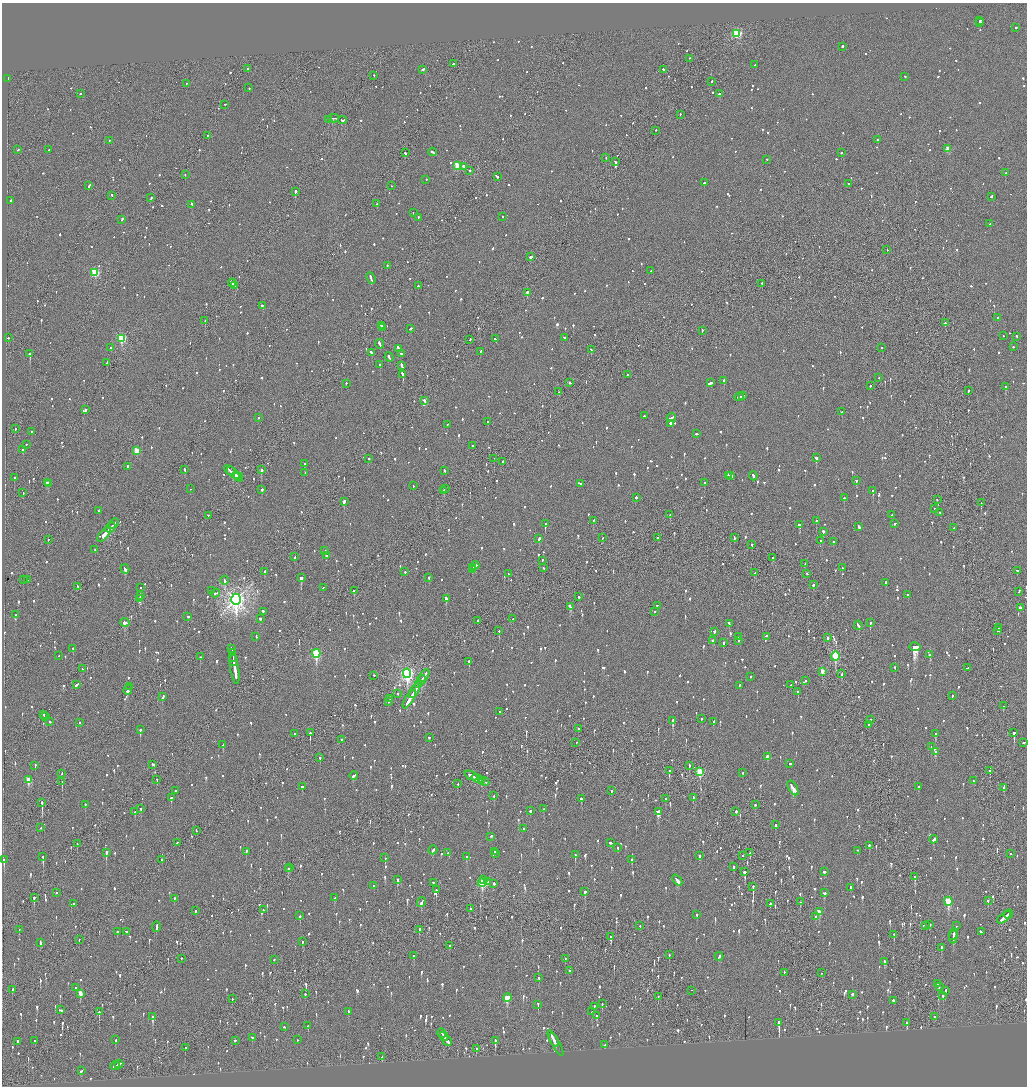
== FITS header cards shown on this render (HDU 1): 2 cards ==
NAXIS1  =                 2050
NAXIS2  =                 2168

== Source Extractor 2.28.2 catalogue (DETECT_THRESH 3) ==
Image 2050 x 2168 px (HDU 1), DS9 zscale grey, zoomed out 1/2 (1 PNG px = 2 x 2 image px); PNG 1029 x 1088 px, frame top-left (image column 2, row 2168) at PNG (2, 3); each listed source drawn as its Kron ellipse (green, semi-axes under 4 px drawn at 4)
Background -0.0878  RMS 0.067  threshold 0.201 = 3 sigma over >= 5 px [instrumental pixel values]
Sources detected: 1843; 65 cannot appear on this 1/2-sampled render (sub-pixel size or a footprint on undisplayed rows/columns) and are neither listed nor drawn; of the other 1778, the 500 brightest by FLUX_AUTO listed and drawn (1278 fainter detections omitted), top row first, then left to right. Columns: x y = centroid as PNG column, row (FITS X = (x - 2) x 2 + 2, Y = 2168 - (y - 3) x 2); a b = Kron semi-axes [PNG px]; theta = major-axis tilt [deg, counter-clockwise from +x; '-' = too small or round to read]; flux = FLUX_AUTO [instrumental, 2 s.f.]
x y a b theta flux
980 21 2 2 - 200
980 23 2 2 - 150
1016 28 2 2 - 76
737 34 3 3 - 1200
842 47 2 2 - 240
689 59 2 2 - 85
454 64 4 2 - 130
755 65 2 2 - 100
248 69 2 1 - 100
423 70 3 2 - 320
663 70 3 2 - 140
374 76 2 1 - 120
905 77 2 2 - 89
8 79 2 2 - 200
712 82 2 2 - 86
187 84 2 1 - 79
249 88 2 2 - 92
80 94 2 2 - 120
719 94 2 2 - 3300
225 105 3 2 - 120
680 115 2 2 - 79
334 119 5 2 - 370
328 120 2 2 - 250
343 121 4 3 - 230
656 131 2 2 - 96
208 136 2 2 - 110
877 140 2 2 - 190
109 141 2 2 - 92
948 149 3 3 - 280
18 150 3 2 - 110
49 150 2 2 - 410
432 152 4 2 - 170
405 153 2 2 - 220
841 153 2 2 - 75
606 158 2 2 - 180
767 160 2 2 - 120
616 162 3 2 - 170
458 166 3 3 - 630
464 167 2 2 - 280
470 171 2 2 - 120
1005 173 2 2 - 310
185 175 2 2 - 85
497 177 3 2 - 270
426 180 2 2 - 71
704 183 2 2 - 330
848 184 2 2 - 110
89 186 4 2 - 400
391 186 2 1 - 76
295 192 2 2 - 1600
112 196 2 2 - 77
991 197 3 2 - 110
151 198 2 2 - 78
11 201 3 2 - 170
376 204 2 1 - 100
192 205 2 2 - 310
413 213 2 1 - 140
502 217 2 2 - 120
418 218 2 2 - 140
122 220 3 2 - 240
990 224 4 2 - 130
887 250 2 1 - 92
531 257 2 2 - 940
387 266 2 2 - 190
651 271 2 2 - 110
95 273 3 3 - 850
371 279 6 2 -68 230
232 283 4 2 - 170
762 284 2 1 - 160
235 286 3 2 - 150
418 286 2 2 - 210
527 293 2 2 - 840
262 306 3 2 - 110
998 318 2 2 - 120
205 321 2 2 - 330
945 323 2 2 - 170
381 326 3 2 - 130
382 328 2 2 - 80
410 329 3 2 - 88
702 331 3 2 - 82
1003 336 2 1 - 84
1017 337 2 2 - 110
8 338 2 2 - 150
565 338 3 2 - 82
122 339 3 3 - 1200
495 339 2 2 - 97
470 340 2 2 - 76
379 344 5 2 - 200
1013 347 2 2 - 160
111 348 2 2 - 210
882 348 2 2 - 74
398 349 4 2 - 370
591 350 3 2 - 120
480 352 2 2 - 79
371 353 3 2 - 150
30 354 2 2 - 2500
401 354 2 2 - 110
389 358 5 2 - 220
107 363 3 2 - 99
380 365 2 2 - 390
402 366 4 2 - 210
403 375 4 2 - 310
627 375 2 2 - 100
879 378 2 1 - 80
724 381 2 2 - 320
570 383 3 2 - 74
711 383 4 2 - 320
346 384 2 2 - 75
870 386 2 2 - 120
1006 387 2 2 - 480
968 391 3 2 - 71
559 392 2 2 - 81
742 396 3 2 - 98
739 397 4 2 - 150
424 401 4 2 - 200
86 410 2 1 - 390
842 412 2 2 - 80
644 416 2 2 - 84
258 418 2 2 - 78
671 418 5 2 - 160
488 422 2 2 - 93
670 424 2 2 - 190
447 425 2 2 - 120
15 429 2 2 - 160
31 432 2 2 - 150
697 434 2 2 - 260
26 445 2 2 - 100
472 446 2 2 - 260
23 450 2 2 - 240
136 451 3 3 - 310
816 458 2 2 - 510
369 459 2 2 - 140
494 459 2 2 - 110
503 462 2 2 - 170
304 464 2 2 - 110
128 467 2 2 - 420
185 470 3 2 - 170
261 470 2 2 - 400
231 471 3 2 - 230
444 471 2 2 - 87
233 473 11 2 -38 650
305 473 2 2 - 150
236 476 2 2 - 260
728 476 3 2 - 150
731 476 2 2 - 2200
753 476 4 2 - 180
14 478 2 2 - 400
238 478 5 2 - 300
856 481 2 2 - 420
48 483 3 2 - 160
704 483 2 2 - 100
49 484 2 2 - 84
581 484 2 2 - 140
413 486 2 2 - 84
191 489 2 1 - 140
445 489 3 2 - 180
262 490 2 2 - 130
444 491 3 2 - 180
873 491 2 2 - 300
23 493 2 2 - 77
636 498 2 2 - 650
844 498 2 2 - 250
937 500 2 2 - 120
344 502 4 2 - 320
981 503 2 1 - 180
935 509 3 2 - 140
99 511 3 2 - 73
940 513 2 2 - 120
670 515 2 2 - 87
892 515 2 2 - 110
208 516 2 2 - 85
593 521 3 2 - 80
816 521 2 2 - 87
113 524 6 1 46 720
545 524 2 2 - 580
895 524 3 2 - 85
799 525 3 2 - 500
859 527 4 2 - 830
110 528 6 2 45 880
954 528 2 2 - 250
823 532 2 2 - 260
104 535 9 2 50 1000
602 538 2 2 - 95
657 538 2 2 - 180
734 538 3 1 - 79
539 539 3 2 - 340
48 540 2 2 - 78
821 541 2 2 - 280
833 542 2 2 - 140
752 545 2 2 - 190
95 550 2 2 - 89
325 551 2 2 - 140
326 556 2 1 - 150
295 557 3 2 - 150
773 558 3 2 - 73
542 561 2 1 - 110
805 564 2 1 - 100
475 566 5 2 - 510
473 568 3 2 - 200
543 568 3 2 - 98
842 568 3 2 - 110
125 569 5 2 - 660
473 570 2 2 - 100
1017 571 3 2 - 100
264 572 2 2 - 250
405 572 2 2 - 110
755 573 4 2 - 100
508 574 3 2 - 170
807 574 2 2 - 83
301 578 2 2 - 1300
429 578 2 2 - 110
23 580 2 2 - 82
28 580 3 2 - 110
225 581 4 2 - 160
886 583 3 2 - 97
813 585 2 2 - 110
78 587 4 2 - 110
141 588 2 2 - 71
323 588 2 1 - 86
211 591 2 2 - 100
354 591 2 2 - 130
1019 592 3 2 - 130
216 593 4 2 - 140
908 595 2 2 - 140
140 596 2 1 - 1000
579 597 3 2 - 90
139 599 4 2 - 1300
446 599 2 2 - 450
236 600 6 4 -89 8900
657 606 2 1 - 100
570 607 4 2 - 310
1020 608 2 2 - 340
263 612 2 2 - 360
655 612 2 2 - 72
16 615 2 2 - 76
188 617 2 2 - 93
260 619 2 2 - 110
513 619 2 2 - 82
477 621 3 2 - 150
125 623 4 2 - 460
870 623 2 2 - 370
729 624 3 2 - 150
858 626 5 2 - 120
999 628 2 2 - 120
499 631 2 1 - 88
998 631 2 2 - 150
714 632 3 2 - 100
256 637 3 2 - 85
739 637 3 2 - 86
766 637 2 2 - 88
828 638 3 1 - 260
713 640 3 2 - 150
739 641 2 1 - 73
723 643 2 2 - 510
915 647 5 2 - 3200
73 649 2 2 - 160
232 649 4 2 - 180
232 653 3 2 - 260
316 654 4 3 - 1300
930 655 3 2 - 360
59 656 2 2 - 260
835 656 4 3 - 990
200 657 2 2 - 350
233 658 4 2 - 240
233 661 5 2 - 360
469 662 2 2 - 340
234 668 16 2 -81 1000
895 668 2 2 - 130
967 668 4 2 - 170
82 669 2 2 - 80
822 672 3 2 - 140
407 674 5 4 - 3900
841 674 4 1 - 280
374 676 2 2 - 77
424 676 7 1 59 360
751 677 2 2 - 89
421 681 5 2 - 280
806 681 2 2 - 73
77 685 4 2 - 170
418 685 4 2 - 410
791 685 3 1 - 93
740 686 3 2 - 110
130 687 2 1 - 78
128 690 5 2 - 170
415 691 8 2 59 390
798 692 2 2 - 180
398 694 2 2 - 76
952 696 2 2 - 110
163 697 3 2 - 170
390 699 2 1 - 89
409 699 10 2 59 650
389 702 2 2 - 97
1003 706 2 2 - 97
500 712 3 2 - 110
44 715 3 2 - 110
45 717 2 1 - 200
701 719 2 2 - 170
870 720 2 2 - 74
673 721 3 2 - 1100
50 722 2 2 - 100
713 722 3 2 - 85
80 723 2 2 - 92
869 725 2 2 - 100
578 729 2 2 - 87
140 730 3 2 - 200
310 733 3 2 - 500
1014 733 4 2 - 300
295 734 2 1 - 93
935 734 3 2 - 120
429 738 2 2 - 87
342 740 3 2 - 80
576 743 2 2 - 84
1024 743 3 2 - 120
223 745 2 2 - 140
931 747 2 2 - 79
936 752 3 2 - 190
768 757 3 2 - 140
320 758 2 2 - 160
790 764 2 2 - 150
153 765 4 2 - 110
35 766 2 2 - 110
689 766 2 2 - 93
669 771 3 2 - 260
990 771 2 2 - 180
700 772 4 3 - 770
743 773 2 2 - 110
62 774 2 2 - 78
354 776 4 2 - 150
471 776 7 2 -24 300
477 779 6 2 -22 250
28 780 3 3 - 330
157 780 2 2 - 74
481 781 3 2 - 130
973 781 2 2 - 94
62 782 3 1 - 110
484 782 5 2 - 200
458 784 3 2 - 92
302 787 2 2 - 130
919 787 2 2 - 250
793 788 8 2 -58 630
1004 788 3 2 - 93
175 791 2 2 - 130
611 791 2 2 - 76
494 796 2 2 - 120
171 798 2 2 - 100
693 798 3 2 - 130
581 799 3 2 - 300
666 799 2 2 - 73
42 803 3 1 - 560
85 805 2 2 - 100
755 805 2 2 - 120
141 809 2 2 - 120
543 809 2 2 - 280
530 811 2 2 - 430
135 812 2 2 - 79
658 812 4 3 - 480
736 812 2 2 - 240
775 825 3 2 - 170
41 828 2 2 - 77
523 829 2 2 - 150
196 831 3 1 - 79
491 837 3 2 - 99
934 840 4 2 - 130
177 843 3 2 - 73
611 843 3 2 - 94
77 844 2 1 - 79
869 846 2 2 - 190
618 848 2 2 - 77
433 850 4 2 - 300
858 851 2 2 - 75
246 852 3 2 - 120
495 852 2 1 - 110
106 853 3 2 - 520
448 853 2 2 - 200
750 853 3 1 - 130
496 854 2 2 - 83
1010 854 2 2 - 100
575 855 2 2 - 380
700 856 3 2 - 95
743 856 2 2 - 96
43 857 3 2 - 290
466 857 2 2 - 180
385 858 3 2 - 120
4 860 3 2 - 210
162 860 2 2 - 110
632 860 3 2 - 83
734 867 3 2 - 280
290 868 2 1 - 76
288 869 2 2 - 88
745 872 2 2 - 670
824 872 3 2 - 270
914 877 3 2 - 140
398 880 2 2 - 110
484 880 2 1 - 150
677 881 6 2 -50 620
487 882 2 2 - 150
433 883 2 2 - 88
482 883 4 3 - 1100
494 884 3 2 - 170
374 886 2 2 - 94
753 887 3 1 - 620
850 888 2 2 - 360
436 890 2 2 - 240
585 892 3 2 - 360
56 893 2 2 - 83
824 893 3 2 - 180
34 898 3 2 - 280
334 898 3 2 - 78
174 899 2 2 - 73
988 901 2 2 - 84
800 902 3 2 - 190
948 902 4 3 - 860
421 903 5 2 - 180
74 904 3 2 - 82
770 904 2 2 - 290
471 909 2 2 - 85
263 910 2 2 - 95
196 911 2 2 - 82
819 912 4 2 - 140
1008 914 5 2 - 180
697 915 2 2 - 380
300 916 2 2 - 270
816 917 3 3 - 94
1004 918 8 2 41 310
930 925 2 2 - 91
640 926 2 2 - 79
926 926 2 2 - 73
956 926 3 2 - 160
156 927 5 2 - 210
19 930 2 1 - 130
419 930 3 2 - 200
117 932 2 2 - 110
126 932 2 2 - 77
981 932 4 2 - 120
953 934 6 1 63 190
894 935 3 2 - 78
611 937 3 2 - 360
953 937 7 2 86 310
79 940 2 1 - 220
302 942 3 2 - 74
40 943 2 2 - 76
449 946 2 2 - 100
941 948 2 2 - 230
669 955 2 1 - 71
414 956 2 2 - 97
719 957 4 2 - 110
181 959 2 2 - 100
565 959 2 1 - 160
274 960 2 2 - 85
885 962 4 2 - 110
570 971 2 2 - 73
784 973 2 2 - 76
822 973 2 1 - 99
539 978 2 2 - 150
938 984 2 1 - 78
939 987 2 1 - 250
75 988 2 2 - 90
12 990 2 2 - 85
691 991 2 1 - 110
945 991 2 2 - 91
80 994 3 2 - 170
305 994 2 2 - 240
852 995 2 2 - 330
943 996 2 2 - 120
658 997 2 2 - 100
507 998 4 3 - 430
232 999 2 2 - 73
893 1001 2 2 - 190
602 1004 2 2 - 72
538 1005 2 2 - 100
594 1007 2 2 - 240
61 1010 3 2 - 180
99 1012 2 2 - 160
348 1012 3 2 - 98
592 1012 2 2 - 100
597 1016 3 2 - 110
153 1017 3 2 - 280
935 1017 3 2 - 76
779 1023 4 2 - 1100
907 1023 3 2 - 150
308 1026 2 2 - 74
284 1027 3 2 - 80
442 1034 4 2 - 320
444 1037 5 1 - 260
252 1038 4 2 - 220
115 1040 2 2 - 110
297 1040 2 2 - 71
554 1040 7 2 -63 420
35 1041 2 2 - 80
235 1041 2 2 - 120
447 1041 5 2 - 270
495 1041 4 2 - 580
18 1042 2 2 - 760
556 1044 14 1 -61 240
605 1045 3 2 - 210
185 1048 2 1 - 830
476 1049 2 2 - 72
382 1057 4 2 - 71
119 1065 4 2 - 170
115 1066 5 1 - 170
81 1071 3 2 - 83
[1278 fainter detections neither listed nor drawn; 65 sub-pixel or undisplayed-footprint detections neither listed nor drawn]